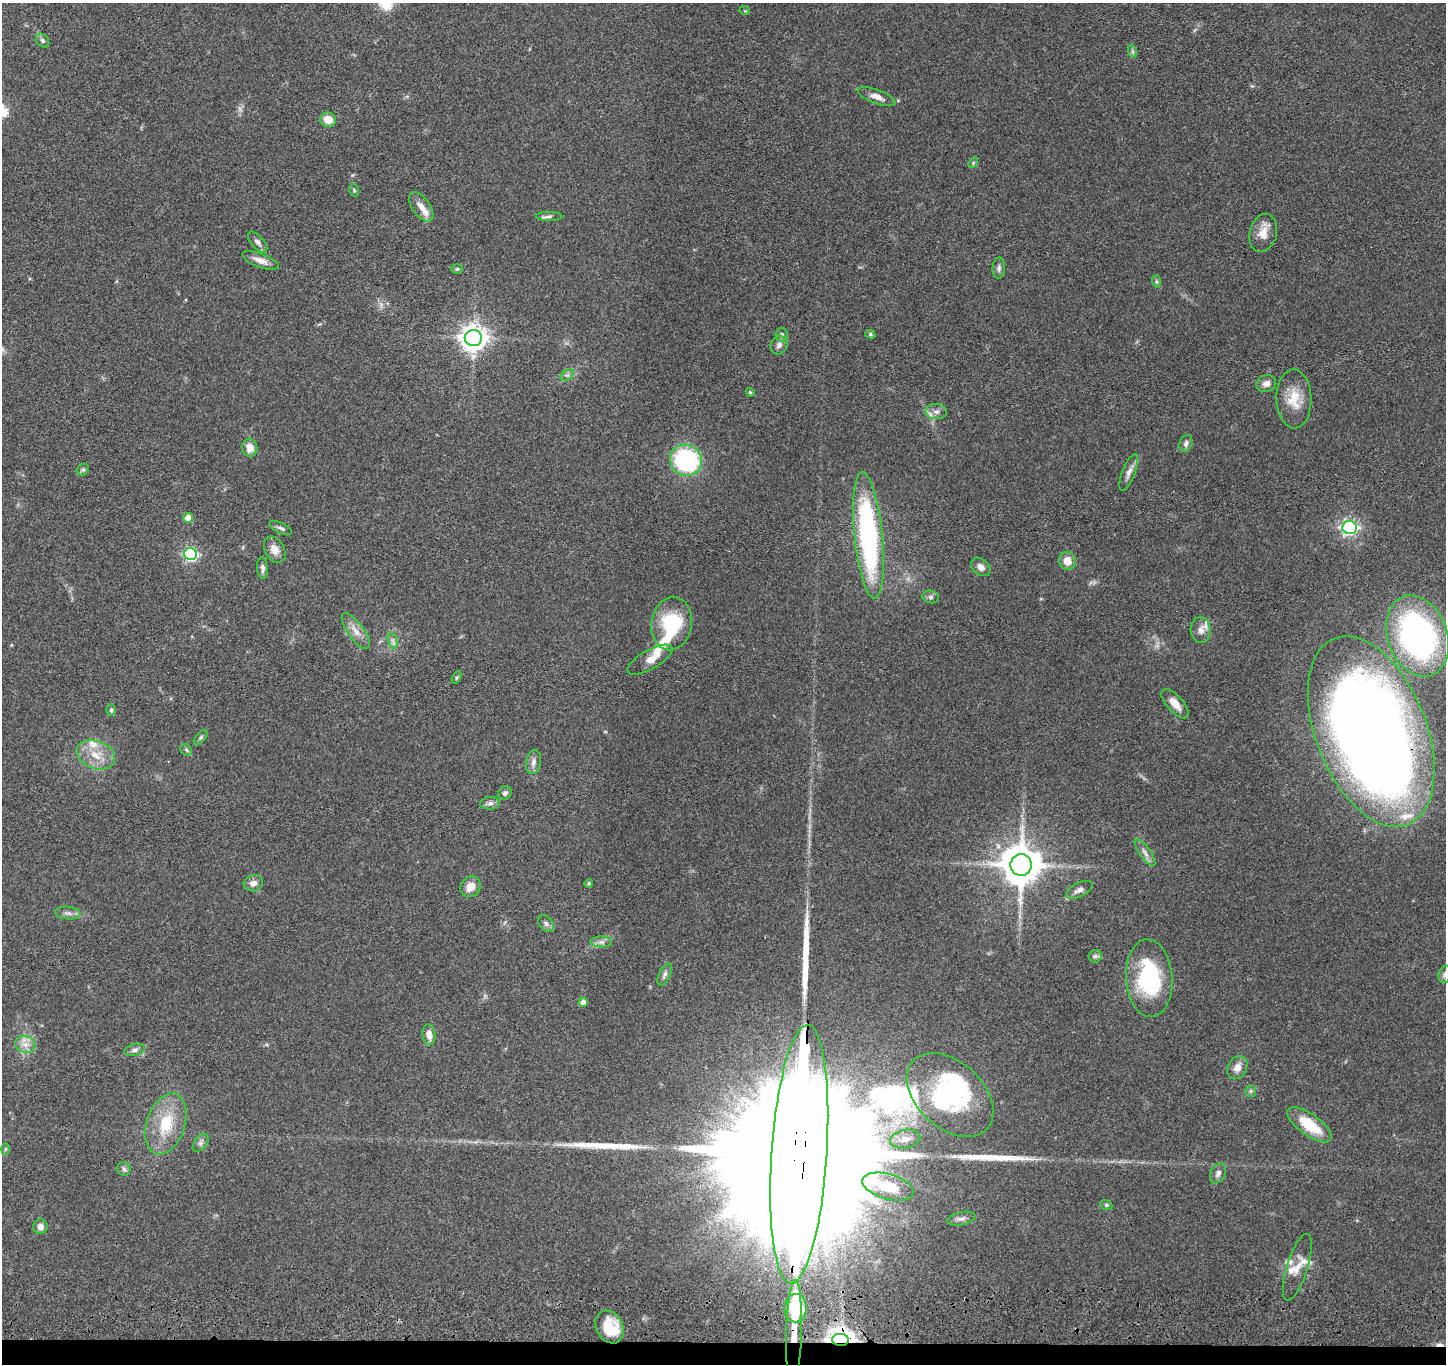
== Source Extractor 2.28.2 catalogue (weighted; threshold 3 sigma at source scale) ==
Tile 8 of 3 x 3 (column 2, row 3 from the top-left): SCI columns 1458-2901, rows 217-1578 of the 4359 x 4535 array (HDU 1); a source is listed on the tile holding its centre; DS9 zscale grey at full resolution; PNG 1448 x 1366 px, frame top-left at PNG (2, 3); each listed source drawn as its Kron ellipse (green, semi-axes under 4 px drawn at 4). Shown black and unused: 2% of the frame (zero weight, under 3 of 4 exposures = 6% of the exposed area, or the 3 px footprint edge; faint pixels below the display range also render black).
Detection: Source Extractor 2.28.2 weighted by HDU 2 'WHT'; one run over the whole footprint, this tile lists its part. Background 0.0657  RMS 0.006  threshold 0.0268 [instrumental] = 3 sigma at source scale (4.5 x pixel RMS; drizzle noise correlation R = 1.50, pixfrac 1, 0.05/0.05 arcsec/px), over >= 5 px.
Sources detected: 111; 1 too faint to see at this stretch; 5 inside a brighter object's white glare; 1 cosmic-ray / hot-pixel residue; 3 long thin detections or spike segments (spike, bleed or trail) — neither listed nor drawn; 9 inside a brighter listed object's ellipse — not listed separately; the other 92 listed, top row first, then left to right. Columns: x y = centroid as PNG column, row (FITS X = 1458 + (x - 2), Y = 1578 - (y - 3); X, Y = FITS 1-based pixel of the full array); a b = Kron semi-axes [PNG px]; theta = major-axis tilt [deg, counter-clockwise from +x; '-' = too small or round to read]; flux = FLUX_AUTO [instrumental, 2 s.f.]
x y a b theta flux
745 11 5 3 - 0.51
43 41 7 6 - 1.4
1132 51 7 4 -70 1.1
877 97 20 7 -20 4.2
328 120 8 7 - 7.8
973 163 6 4 48 0.73
354 190 6 4 -71 0.81
421 207 17 8 -54 5.2
549 216 13 4 -1 1.8
1263 233 19 13 76 7.6
258 242 13 6 -48 2.6
260 260 19 6 -20 4.6
999 268 10 6 87 1.9
457 269 5 4 - 0.92
1156 281 6 4 -72 0.9
870 334 5 4 - 0.88
782 335 7 6 - 1.9
473 338 8 8 - 610
779 345 9 8 - 2.6
567 375 7 4 32 1.4
1266 384 10 8 22 4
750 392 4 3 - 0.56
1294 399 29 17 -89 15
936 412 10 7 -1 3.3
1186 443 9 6 69 2.2
250 448 9 7 -82 5.9
686 460 16 15 - 75
83 470 6 5 - 1.1
1129 472 19 6 68 3.4
188 518 5 5 - 8.5
1349 527 7 6 - 160
281 528 12 5 -25 1.9
868 535 63 14 -84 120
275 550 14 9 -60 5.3
191 554 6 6 - 110
1067 561 9 8 - 6.7
981 567 11 8 -40 3.7
262 568 11 5 -87 2
931 597 8 6 -15 1.6
672 624 27 20 81 35
1201 630 13 10 -87 4
356 631 21 8 -54 5.8
1418 636 42 30 -70 180
392 640 8 4 -71 1.8
650 660 25 9 30 7.4
457 677 6 4 59 0.76
1175 704 18 8 -48 6
111 710 6 4 90 1.1
1371 732 100 55 -68 850
201 737 9 4 46 1.3
186 750 6 5 - 1
96 755 20 14 -21 11
533 762 12 7 79 2.9
505 793 7 6 - 1.6
490 803 10 6 1 2
1145 853 16 5 -54 3.2
1021 865 11 10 - 2000
253 883 10 8 17 3.2
589 883 4 4 - 1.1
470 887 11 9 49 6
1079 890 14 7 26 3
68 913 13 6 -6 2.5
546 924 9 6 -47 2
601 942 11 5 -1 2.3
1095 956 6 6 - 1.4
665 974 12 5 64 2.1
1445 974 9 6 74 2
1149 978 39 23 -86 56
583 1002 4 4 - 3.2
429 1035 10 6 -81 4.1
25 1044 10 8 -12 4.5
135 1050 10 6 15 2.2
1237 1068 12 9 60 4.6
1251 1091 6 5 - 1.1
950 1095 50 33 -42 72
166 1124 31 19 71 25
1309 1125 26 10 -36 21
905 1139 15 9 9 5.5
201 1143 10 6 53 2.1
5 1149 6 4 88 0.78
799 1154 130 28 86 110000
124 1169 7 6 - 1.5
1218 1173 11 7 61 2.6
888 1187 26 12 -15 14
1106 1205 6 5 - 0.93
961 1219 14 6 12 2.6
40 1227 7 7 - 3.1
1297 1267 35 10 73 8.6
796 1308 14 11 89 28
610 1327 17 13 -58 19
794 1332 52 8 88 17
840 1340 8 6 -3 610
Overlapping masked pixels (flux is a lower limit): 4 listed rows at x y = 1371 732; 799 1154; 794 1332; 840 1340
Isophote crosses this tile's border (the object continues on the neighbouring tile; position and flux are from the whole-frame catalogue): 1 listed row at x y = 1445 974